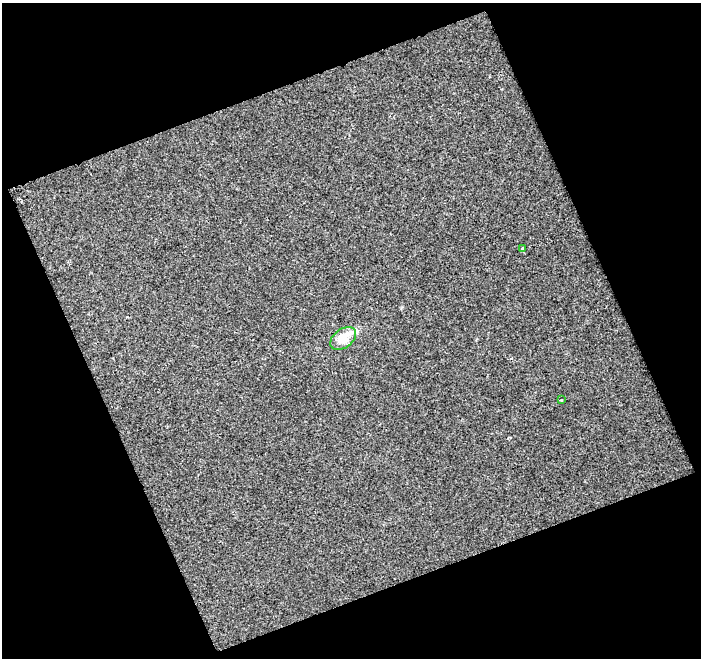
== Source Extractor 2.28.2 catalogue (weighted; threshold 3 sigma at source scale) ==
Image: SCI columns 1-699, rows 14-669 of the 699 x 683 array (HDU 1 of 3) = the unmasked area's bounding box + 8 px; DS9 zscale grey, full resolution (1 PNG px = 1 image px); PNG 703 x 660 px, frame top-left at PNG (2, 3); each listed source drawn as its Kron ellipse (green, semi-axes under 4 px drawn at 4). Shown black and unused: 44% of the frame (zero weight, under 2 of 3 exposures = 2% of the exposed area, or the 3 px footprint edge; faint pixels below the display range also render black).
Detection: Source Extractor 2.28.2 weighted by HDU 2 'WHT'. Background 2.40e-04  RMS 0.0039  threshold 0.0177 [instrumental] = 3 sigma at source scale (4.5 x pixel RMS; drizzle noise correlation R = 1.50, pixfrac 1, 0.0396/0.0396 arcsec/px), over >= 5 px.
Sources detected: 3; all 3 listed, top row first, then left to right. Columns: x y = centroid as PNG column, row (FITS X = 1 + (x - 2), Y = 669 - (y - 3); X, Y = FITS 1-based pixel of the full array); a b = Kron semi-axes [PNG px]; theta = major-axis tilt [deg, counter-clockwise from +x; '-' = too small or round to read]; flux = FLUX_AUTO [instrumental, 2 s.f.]
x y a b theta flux
522 248 4 3 - 0.84
343 338 14 9 36 8.2
561 400 4 3 - 0.33